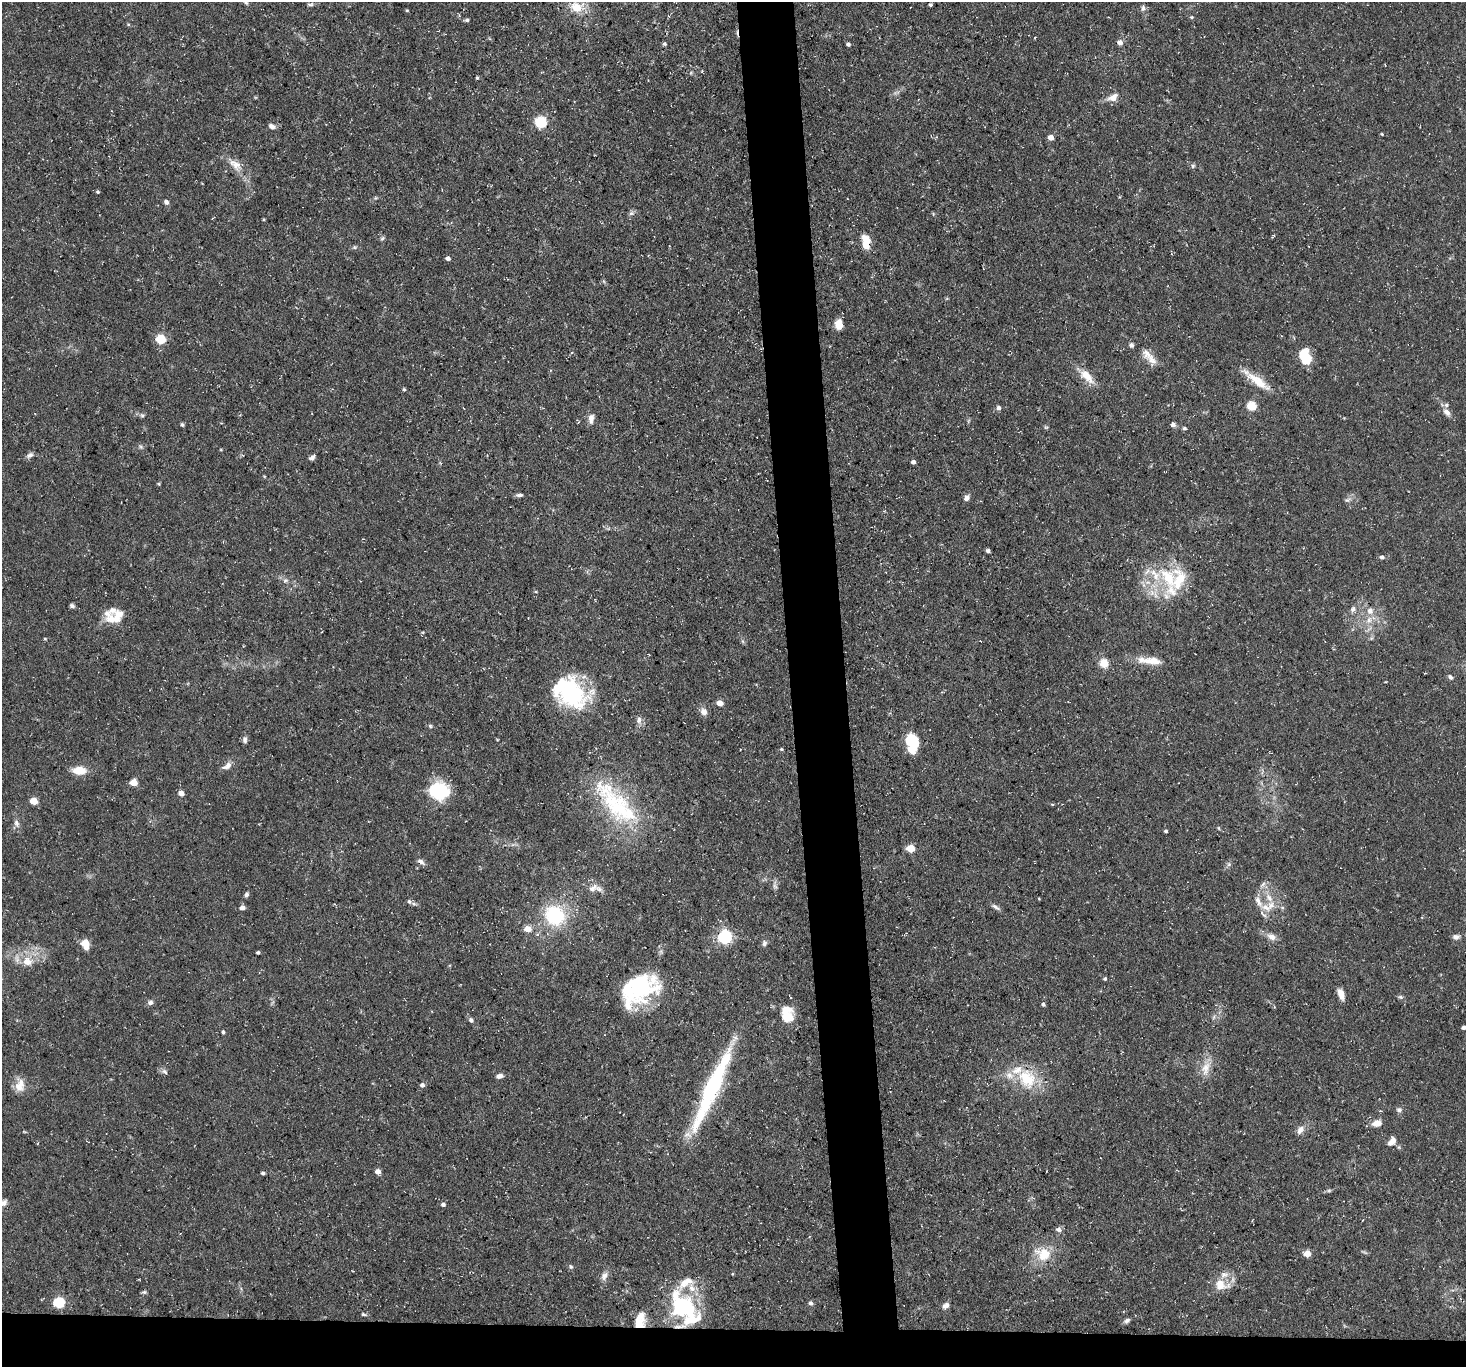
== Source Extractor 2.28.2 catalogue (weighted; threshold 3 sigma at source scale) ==
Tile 8 of 3 x 3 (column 2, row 3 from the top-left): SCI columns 1464-2927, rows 145-1509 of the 4390 x 4362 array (HDU 1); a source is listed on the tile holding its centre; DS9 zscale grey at full resolution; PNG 1468 x 1369 px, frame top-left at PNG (2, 2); no overlay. Shown black and unused: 7% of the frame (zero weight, under 3 of 5 exposures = <1% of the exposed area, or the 3 px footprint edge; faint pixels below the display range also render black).
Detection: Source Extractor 2.28.2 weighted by HDU 2 'WHT'; one run over the whole footprint, this tile lists its part. Background 0.118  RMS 0.0048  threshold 0.0217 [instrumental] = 3 sigma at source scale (4.5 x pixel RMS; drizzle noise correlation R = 1.50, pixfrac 1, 0.05/0.05 arcsec/px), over >= 5 px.
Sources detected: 171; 4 inside a brighter object's white glare — not listed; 20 inside a brighter listed object's ellipse — not listed separately; the other 147 listed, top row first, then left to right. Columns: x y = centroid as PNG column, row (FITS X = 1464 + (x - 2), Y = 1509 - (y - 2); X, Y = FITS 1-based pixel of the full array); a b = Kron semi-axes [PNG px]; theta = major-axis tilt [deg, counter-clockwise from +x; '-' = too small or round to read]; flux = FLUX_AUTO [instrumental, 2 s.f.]
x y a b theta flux
246 2 7 6 - 1
310 4 10 4 0 0.92
930 5 3 3 - 0.76
577 7 16 12 2 9.2
1143 8 9 5 83 1.3
407 10 4 4 - 0.48
1192 17 5 4 - 0.65
467 20 5 4 - 0.93
128 24 5 4 - 0.55
1120 42 6 6 - 2.1
664 44 5 4 - 0.77
848 44 4 4 - 1.2
477 78 3 3 - 0.68
1113 98 13 8 26 4
541 122 10 10 - 12
272 126 9 7 -26 1.9
1382 134 3 3 - 0.4
1051 137 6 5 - 3
235 165 21 11 -38 6
1193 166 6 5 - 0.81
98 192 4 4 - 0.65
166 202 6 5 - 1.6
631 213 7 5 21 1.2
382 238 6 5 - 0.83
866 245 12 8 72 6.6
354 247 6 5 - 0.82
448 258 4 4 - 1.7
839 324 10 8 -90 5.5
161 339 5 5 - 24
1131 345 6 5 - 1.3
1305 357 17 11 -80 13
1152 360 19 10 -50 4.4
1087 376 23 10 -47 7.2
1257 380 42 9 -36 10
404 389 5 4 - 0.64
1252 406 5 5 - 22
999 408 6 5 - 1.2
1447 412 11 7 -44 2.5
142 415 6 5 - 0.85
591 418 13 7 86 2.7
1173 424 6 6 - 1.4
182 425 6 4 -62 0.77
1184 428 5 4 - 0.9
30 455 9 6 35 1.6
312 458 8 5 34 1.6
913 462 4 4 - 1.4
159 484 6 3 -71 0.47
519 495 9 4 4 1.2
967 498 8 6 53 1.9
1347 500 6 6 - 1
988 551 4 3 - 1
1382 557 5 4 - 1.4
1168 578 33 21 -56 24
285 580 7 4 2 0.98
1144 585 7 4 -71 1.2
536 592 5 3 - 0.46
72 606 6 4 -32 1.1
1353 609 8 6 53 1.6
116 617 25 13 24 9
528 618 3 2 - 0.34
1369 620 12 7 67 3.8
45 639 4 4 - 0.5
1150 661 32 8 -6 8.5
1104 663 8 7 - 6.6
1450 677 7 5 -55 1.2
571 694 40 30 -19 43
720 703 5 4 - 5
704 712 10 8 -60 2.7
639 720 11 7 86 2.1
430 726 6 5 - 0.71
245 740 10 6 -85 1.4
910 740 17 11 71 8.5
781 749 5 3 - 0.63
227 766 14 7 35 2.8
79 770 11 7 -1 11
134 783 5 5 - 9.3
439 791 21 18 -8 24
181 793 6 5 - 2.7
34 801 5 5 - 11
1052 804 5 3 - 0.43
618 807 87 27 -53 50
16 823 11 7 -69 2
1219 828 6 3 -71 0.52
1166 831 3 3 - 0.82
911 848 5 5 - 15
421 862 10 5 -37 1.8
1229 864 7 4 72 0.94
1263 884 10 4 45 1.4
775 886 7 4 -45 1
592 888 13 8 34 3.2
246 894 6 5 - 1.2
1269 898 12 7 -53 3.9
409 901 7 5 -62 1.1
995 907 13 5 -37 1.5
1266 907 15 8 -36 4.8
242 908 5 4 - 2.8
555 915 23 21 -45 30
528 929 5 5 - 6.6
725 937 6 6 - 96
1271 937 11 8 -31 3.2
1456 937 8 6 -2 1.9
764 943 8 6 73 1.2
85 944 8 6 -71 7.4
258 952 4 3 - 0.7
27 961 15 13 0 7.5
1105 979 4 4 - 0.68
642 984 41 23 -12 34
1341 994 12 6 -69 3.8
1400 997 7 5 -20 0.92
150 1002 7 6 - 1.4
628 1004 21 12 83 6
1043 1004 6 4 -75 0.81
787 1014 20 14 -78 10
1214 1017 7 4 71 0.83
471 1020 6 5 - 1.3
1463 1028 4 3 - 1.3
223 1032 4 3 - 0.78
1206 1068 19 12 72 6.5
165 1072 8 5 -38 1.2
500 1076 8 5 15 2
1027 1078 29 22 -57 20
20 1085 18 12 84 5.6
422 1085 5 5 - 1.5
711 1090 93 15 66 58
1399 1110 7 6 - 1.3
1377 1123 10 7 12 4.6
1300 1130 13 8 61 2.7
1392 1142 11 7 51 3.3
378 1172 5 4 - 3.3
263 1173 4 3 - 1.1
1329 1190 6 4 1 0.76
3 1203 13 8 28 2.7
443 1205 5 4 - 1.1
1058 1230 7 6 - 1.8
1043 1254 21 16 -23 11
1307 1254 5 4 - 7.2
571 1267 6 5 - 0.81
604 1276 13 7 66 2.6
1221 1285 20 14 -17 7.4
144 1292 7 5 1 0.82
59 1303 6 5 - 37
811 1303 6 5 - 1.2
946 1305 9 7 37 2
684 1308 39 23 -54 52
363 1314 5 4 - 0.87
640 1321 18 10 77 8.6
1127 1321 7 5 28 1.4
Overlapping masked pixels (flux is a lower limit): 3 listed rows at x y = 866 245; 684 1308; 640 1321
Isophote crosses this tile's border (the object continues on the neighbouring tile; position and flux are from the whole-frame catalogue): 2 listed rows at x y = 246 2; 3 1203